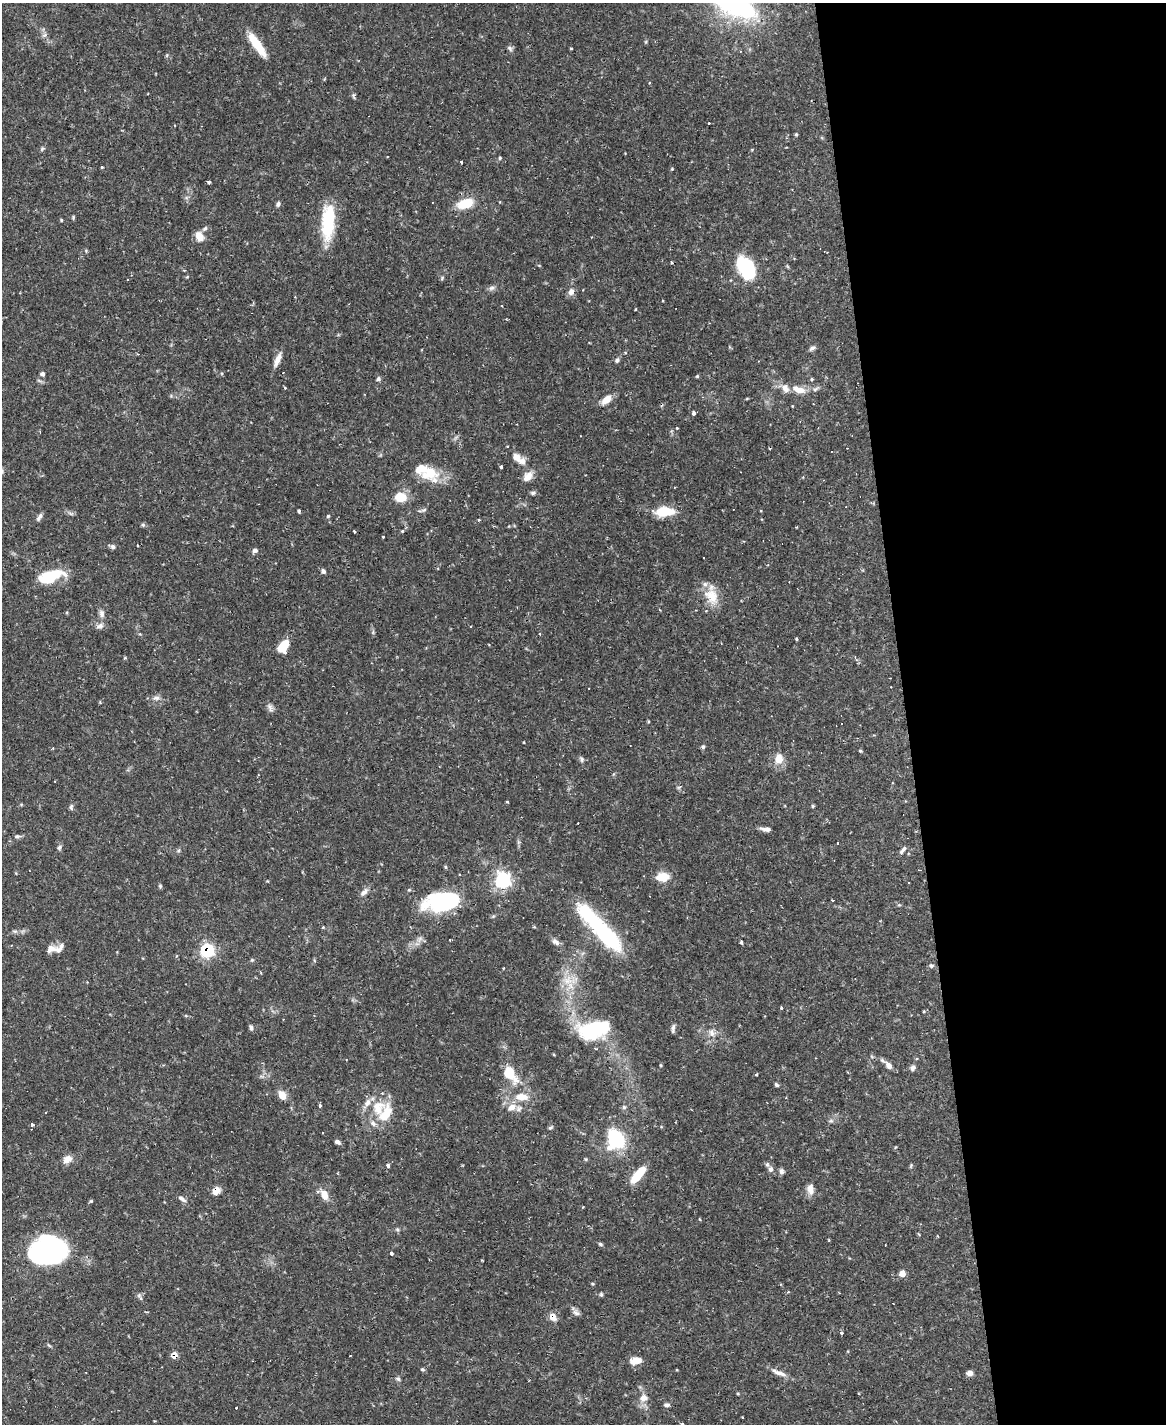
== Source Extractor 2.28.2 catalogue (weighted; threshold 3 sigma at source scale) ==
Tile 8 of 4 x 3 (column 4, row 2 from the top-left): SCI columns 3495-4658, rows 1660-3081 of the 4658 x 4633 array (HDU 1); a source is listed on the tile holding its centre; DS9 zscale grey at full resolution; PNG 1168 x 1426 px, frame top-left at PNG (2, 3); no overlay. Shown black and unused: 22% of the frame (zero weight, under 2 of 3 exposures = <1% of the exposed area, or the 3 px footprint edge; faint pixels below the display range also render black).
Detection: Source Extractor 2.28.2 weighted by HDU 2 'WHT'; one run over the whole footprint, this tile lists its part. Background 0.119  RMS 0.0032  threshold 0.0145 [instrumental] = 3 sigma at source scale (4.5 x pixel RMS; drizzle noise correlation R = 1.50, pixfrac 1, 0.05/0.05 arcsec/px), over >= 5 px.
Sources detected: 183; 5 inside a brighter object's white glare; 9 cosmic-ray / hot-pixel residue — not listed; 12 inside a brighter listed object's ellipse — not listed separately; the other 157 listed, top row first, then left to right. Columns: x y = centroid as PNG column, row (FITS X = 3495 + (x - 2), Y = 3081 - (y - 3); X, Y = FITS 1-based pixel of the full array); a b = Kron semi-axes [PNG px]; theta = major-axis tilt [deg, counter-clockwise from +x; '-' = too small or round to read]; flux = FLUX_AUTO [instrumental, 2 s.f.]
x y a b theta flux
257 44 29 8 -55 9
510 48 9 5 -46 0.75
571 48 3 2 - 0.33
353 96 8 4 -81 0.52
709 123 2 2 - 0.27
796 134 5 4 - 0.42
42 148 6 4 20 0.49
500 158 5 4 - 0.4
461 162 4 3 - 1
102 167 3 3 - 0.32
672 169 4 3 - 0.29
209 182 4 3 - 0.66
278 204 6 5 - 0.8
465 204 17 10 16 7.6
61 220 4 3 - 0.31
328 224 37 15 -90 15
199 236 13 9 -62 3.1
671 262 3 3 - 0.39
749 269 27 14 -78 13
492 288 9 5 27 0.9
571 292 9 7 68 1.7
812 348 9 5 29 0.82
278 359 17 6 67 2.6
617 360 6 5 - 0.72
42 374 6 5 - 0.65
697 376 4 4 - 0.36
378 379 6 5 - 0.66
812 379 4 4 - 0.35
285 388 4 3 - 0.3
785 388 14 9 -55 2.3
799 390 15 7 -22 3.6
606 399 12 7 42 3.4
813 403 3 2 - 0.25
693 413 4 4 - 0.71
677 428 3 2 - 0.32
508 447 3 3 - 0.6
516 457 12 8 -48 2.5
501 466 3 3 - 0.69
429 473 27 18 -24 8.5
528 477 15 8 49 3
674 487 3 2 - 0.21
533 493 7 5 -13 0.66
401 497 9 7 -8 7.8
424 510 8 4 23 0.57
299 511 4 3 - 0.45
665 511 19 9 2 8.9
328 516 5 4 - 0.36
39 517 12 5 60 0.95
143 525 5 5 - 0.52
354 532 3 2 - 0.4
383 537 3 3 - 0.46
112 546 8 5 -25 0.83
137 546 3 3 - 0.42
255 550 6 5 - 0.97
323 571 6 5 - 0.77
50 576 30 12 17 12
712 596 24 16 -56 6.6
102 614 11 7 -79 1.4
100 626 10 7 20 1.2
540 634 4 3 - 0.35
796 639 4 3 - 0.32
283 646 14 8 48 6.3
855 657 4 4 - 0.32
125 658 4 4 - 0.34
156 698 10 6 8 1.1
270 707 12 5 -76 1.1
703 747 5 5 - 0.54
860 751 4 3 - 0.36
582 759 8 5 -71 0.69
779 759 8 7 - 5
680 786 6 3 19 0.4
507 802 4 3 - 0.26
813 806 4 4 - 0.41
71 807 9 5 -86 0.64
766 829 12 5 -6 1.3
17 836 7 5 19 0.64
837 843 3 3 - 1
59 848 7 5 59 0.66
179 850 6 4 71 0.44
903 850 12 4 52 1
445 867 6 4 -89 0.37
920 870 3 3 - 0.28
662 877 14 9 5 5
503 880 7 7 - 72
160 886 5 5 - 0.4
364 892 11 6 37 1.4
832 900 3 3 - 0.65
442 902 34 17 9 34
323 927 4 4 - 0.27
15 931 7 4 17 0.59
604 934 47 16 -49 33
450 940 3 3 - 0.42
556 942 11 6 -36 1.3
741 942 4 3 - 0.78
51 949 14 9 24 2.1
207 951 7 6 - 45
176 956 5 3 - 0.28
252 960 5 4 - 0.36
931 966 6 6 - 0.7
569 981 19 11 -6 4.5
781 1008 3 2 - 0.42
251 1027 7 5 -70 0.81
594 1029 27 14 17 28
673 1029 11 4 80 0.81
711 1033 11 7 -71 1.8
660 1065 5 3 - 0.27
889 1065 10 7 -49 1.8
913 1068 8 6 60 0.94
848 1072 3 2 - 0.32
510 1074 18 11 -54 8.8
757 1074 4 2 - 0.27
776 1085 6 4 -40 0.56
282 1095 10 7 -59 3.2
522 1097 18 9 -3 4.7
320 1106 4 3 - 1.8
512 1107 13 9 27 2.9
624 1107 5 5 - 0.53
378 1108 22 16 77 8.2
45 1113 3 2 - 0.26
831 1121 6 5 - 0.65
32 1125 4 3 - 3.3
550 1128 6 4 17 0.44
615 1139 17 14 -74 24
337 1142 7 5 -28 0.91
67 1159 11 8 28 2.5
388 1165 4 4 - 0.88
771 1169 8 7 - 1.2
781 1171 8 6 78 0.86
638 1175 23 8 50 7.7
810 1189 13 8 -86 2.5
216 1191 8 6 54 3.1
324 1195 12 8 -70 3.2
182 1199 13 5 -33 1.1
91 1201 4 4 - 0.34
397 1229 6 4 -19 0.46
600 1244 6 4 -21 0.54
45 1251 39 23 -26 38
391 1253 4 3 - 0.63
902 1273 5 5 - 3.4
788 1292 4 3 - 0.31
139 1295 8 4 0 0.68
601 1295 5 5 - 0.46
576 1313 11 7 -32 1.1
553 1317 8 7 - 2.5
842 1333 4 4 - 0.58
175 1355 6 5 - 2.9
350 1356 3 3 - 1.6
635 1361 11 7 7 4.1
422 1369 5 5 - 0.51
779 1373 22 6 -21 2.2
970 1373 7 5 -5 1.4
398 1379 7 5 -85 0.66
644 1398 11 10 - 2.3
667 1405 8 4 5 0.74
236 1408 3 2 - 0.33
742 1417 3 2 - 0.22
682 1424 4 3 - 0.39
Overlapping masked pixels (flux is a lower limit): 4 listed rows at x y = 207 951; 216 1191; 553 1317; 175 1355
Isophote crosses this tile's border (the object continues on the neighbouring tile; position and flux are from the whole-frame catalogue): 1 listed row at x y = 682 1424
Unlisted compact peaks at least as high as the median listed source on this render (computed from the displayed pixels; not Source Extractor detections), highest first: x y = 442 278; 402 531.